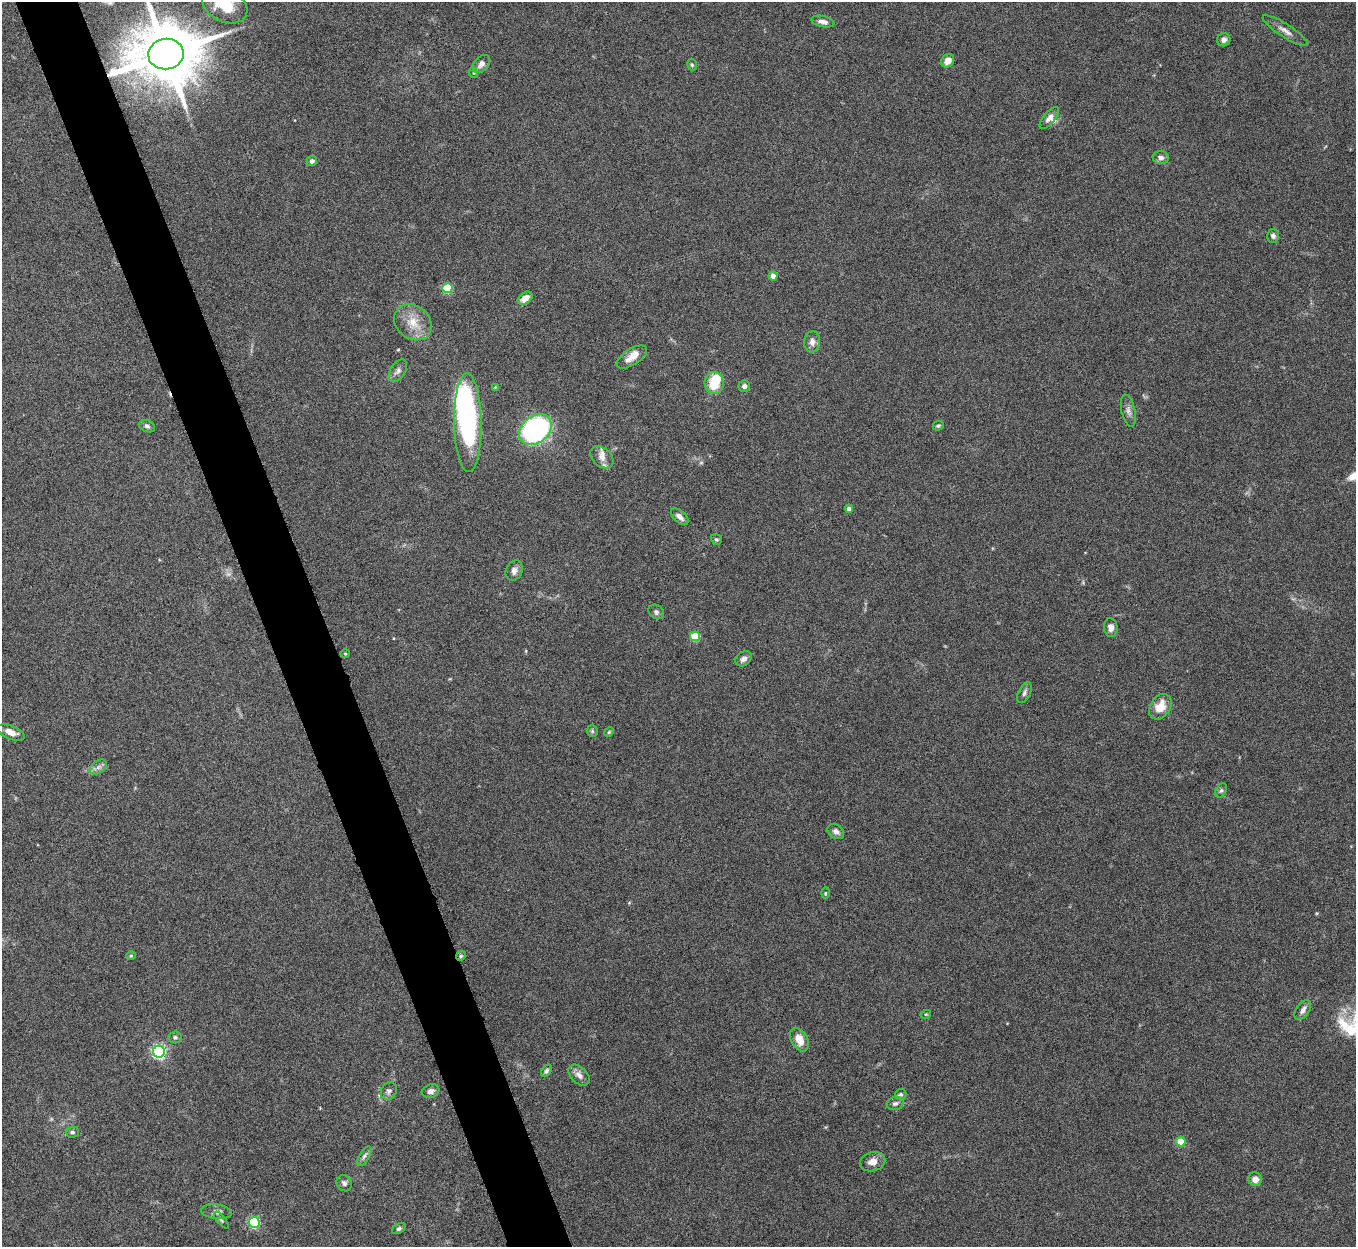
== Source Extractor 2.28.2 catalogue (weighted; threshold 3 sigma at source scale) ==
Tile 11 of 4 x 4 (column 3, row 3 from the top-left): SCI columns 2712-4065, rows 1396-2640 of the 5424 x 5404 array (HDU 1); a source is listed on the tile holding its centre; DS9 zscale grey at full resolution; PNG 1358 x 1249 px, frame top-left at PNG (2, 2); each listed source drawn as its Kron ellipse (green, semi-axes under 4 px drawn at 4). Shown black and unused: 5% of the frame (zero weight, under 5 of 10 exposures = <1% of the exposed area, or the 3 px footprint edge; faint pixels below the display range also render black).
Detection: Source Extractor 2.28.2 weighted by HDU 2 'WHT'; one run over the whole footprint, this tile lists its part. Background 0.161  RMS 0.0059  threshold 0.0241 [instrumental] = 3 sigma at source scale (4.09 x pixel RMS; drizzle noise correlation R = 1.36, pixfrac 0.8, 0.05/0.05 arcsec/px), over >= 5 px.
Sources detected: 78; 2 too faint to see at this stretch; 2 inside a brighter object's white glare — neither listed nor drawn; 4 inside a brighter listed object's ellipse — not listed separately; the other 70 listed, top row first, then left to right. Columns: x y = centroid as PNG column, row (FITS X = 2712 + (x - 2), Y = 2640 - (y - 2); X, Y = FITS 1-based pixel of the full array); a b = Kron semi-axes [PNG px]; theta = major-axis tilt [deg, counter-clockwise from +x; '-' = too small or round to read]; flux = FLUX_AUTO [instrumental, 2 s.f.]
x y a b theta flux
225 5 24 16 -28 21
823 21 12 5 -13 2.6
1285 31 26 6 -33 3.9
1224 40 7 6 - 2.5
166 54 18 15 8 5300
948 61 7 6 - 4.6
481 64 10 7 47 2.9
692 65 6 4 -74 0.84
474 73 5 3 - 0.52
1049 118 13 6 51 2.8
1161 158 8 6 -10 2
312 161 5 5 - 1.8
1273 236 7 6 - 1.7
773 276 4 4 - 6.5
447 288 5 5 - 30
525 298 8 5 34 5.3
413 322 20 16 -38 10
812 342 11 8 87 3.3
632 357 17 8 32 5.2
398 371 12 7 57 2.4
714 383 11 9 -89 14
744 386 6 5 - 2.1
495 387 3 3 - 0.43
1128 411 16 7 -77 2.7
468 423 49 14 -89 98
147 426 8 6 -23 1.5
938 426 5 4 - 0.91
535 430 18 13 38 140
602 457 13 9 -42 3.8
849 509 4 4 - 3.4
680 517 10 6 -41 2.6
716 539 6 5 - 0.97
514 570 10 8 61 2.6
656 612 8 6 -39 1.5
1111 628 9 6 -85 2.8
695 636 5 5 - 22
345 653 5 3 - 0.51
744 659 9 7 37 2.3
1024 693 11 6 63 1.8
1160 707 14 10 56 9.4
592 731 6 5 - 0.87
11 732 14 6 -21 4.5
609 732 5 4 - 0.64
98 767 10 6 36 2.3
1221 790 7 5 62 1.1
836 832 9 6 -35 2.3
825 893 6 4 89 0.6
131 955 5 3 - 0.51
461 956 5 4 - 0.78
1303 1010 11 6 56 2.6
926 1014 5 3 - 0.5
175 1037 6 6 - 1.2
799 1040 13 8 -61 6.9
159 1052 6 6 - 110
546 1071 7 4 57 1.2
579 1075 12 8 -45 3.5
389 1091 9 7 59 1.8
431 1091 9 6 18 2.5
901 1094 6 5 - 1.1
895 1103 8 6 13 1.7
72 1132 7 5 1 1.3
1181 1141 5 5 - 14
364 1156 11 5 59 1.7
873 1162 13 9 14 4.4
1255 1179 7 6 - 3.8
344 1183 8 7 - 1.6
217 1212 15 7 -7 2.6
221 1220 10 4 -51 1.1
254 1222 5 5 - 58
399 1229 7 5 30 1
Overlapping masked pixels (flux is a lower limit): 2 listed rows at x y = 166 54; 461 956
Isophote crosses this tile's border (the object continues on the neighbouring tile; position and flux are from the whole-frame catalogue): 2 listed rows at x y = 225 5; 166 54